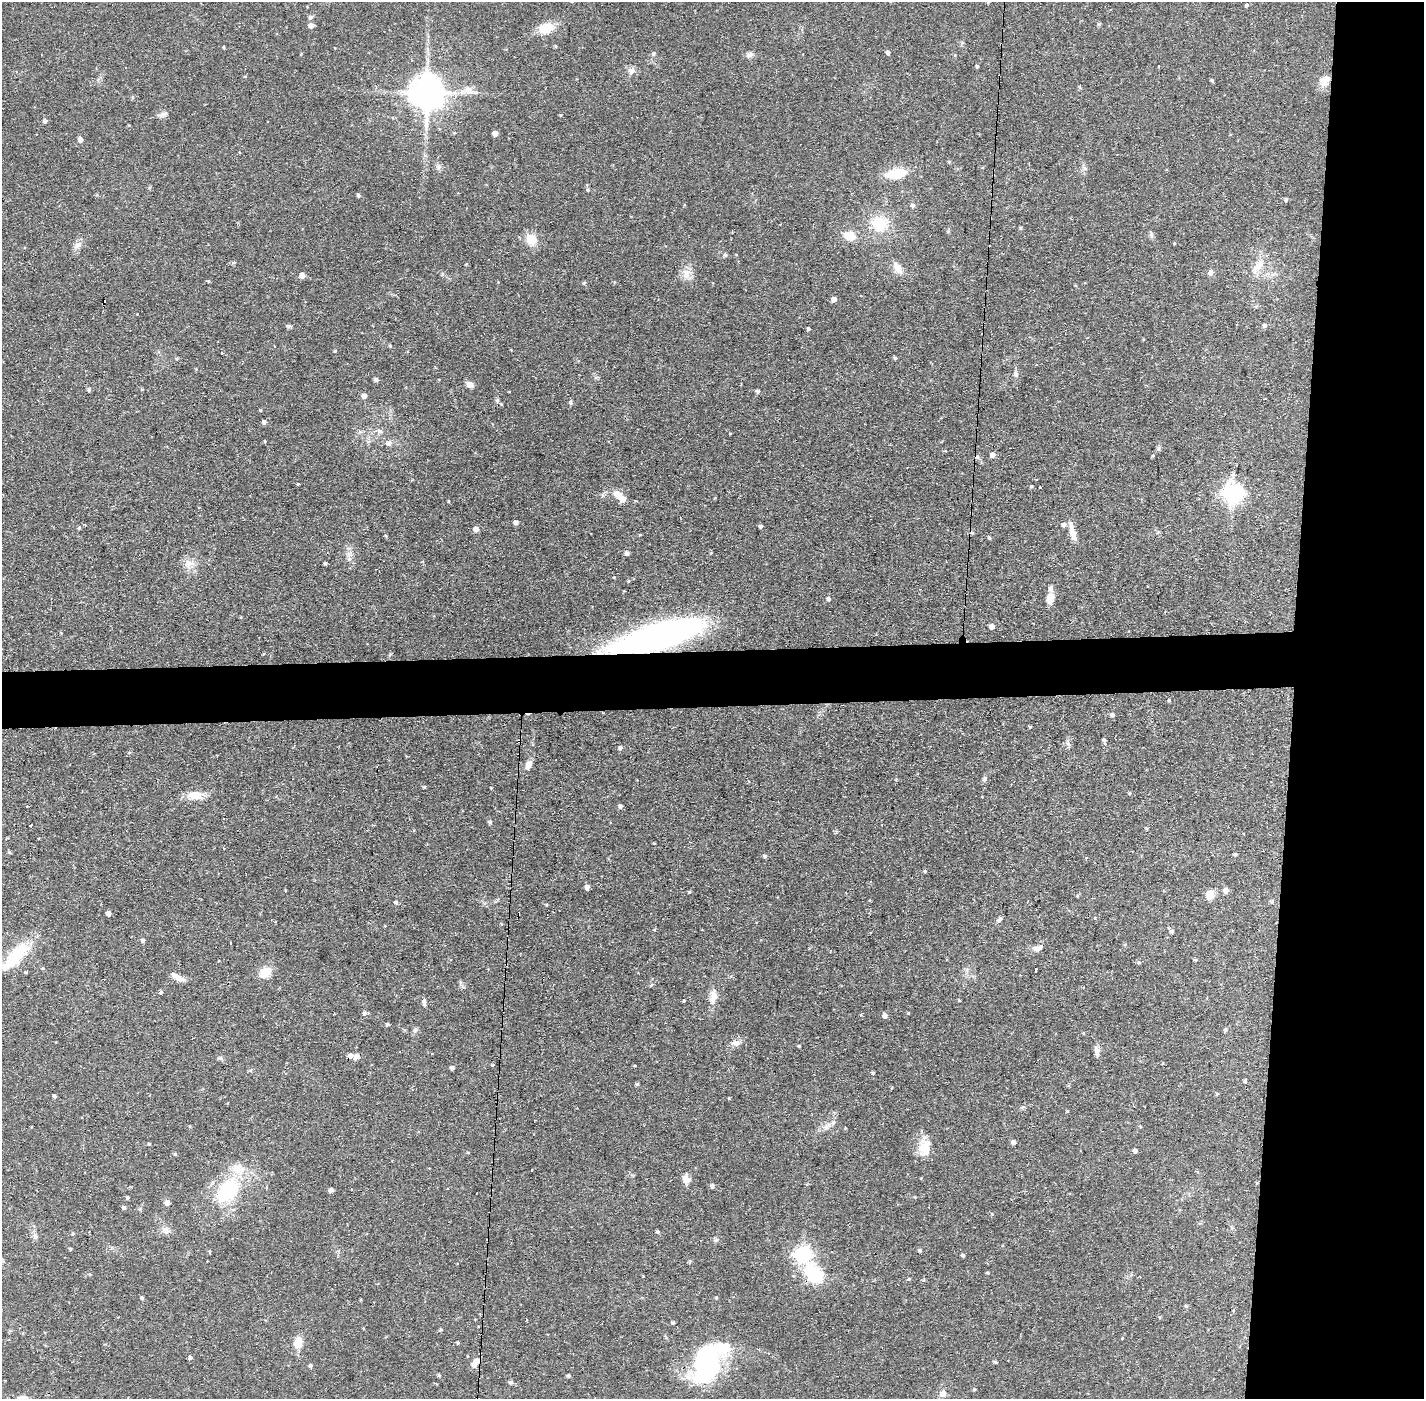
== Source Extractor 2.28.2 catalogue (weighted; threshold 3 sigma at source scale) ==
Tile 6 of 3 x 3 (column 3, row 2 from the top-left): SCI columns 2846-4267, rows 1451-2847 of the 4267 x 4298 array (HDU 1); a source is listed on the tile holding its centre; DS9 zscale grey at full resolution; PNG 1426 x 1401 px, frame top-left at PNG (2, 2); no overlay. Shown black and unused: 13% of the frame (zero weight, under 2 of 3 exposures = <1% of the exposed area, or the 3 px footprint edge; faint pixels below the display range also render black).
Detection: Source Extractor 2.28.2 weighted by HDU 2 'WHT'; one run over the whole footprint, this tile lists its part. Background 0.0915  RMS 0.0065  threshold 0.0291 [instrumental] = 3 sigma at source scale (4.5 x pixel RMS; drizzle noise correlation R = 1.50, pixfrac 1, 0.05/0.05 arcsec/px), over >= 5 px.
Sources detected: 215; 2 inside a brighter object's white glare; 5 cosmic-ray / hot-pixel residue — not listed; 3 inside a brighter listed object's ellipse — not listed separately; the other 205 listed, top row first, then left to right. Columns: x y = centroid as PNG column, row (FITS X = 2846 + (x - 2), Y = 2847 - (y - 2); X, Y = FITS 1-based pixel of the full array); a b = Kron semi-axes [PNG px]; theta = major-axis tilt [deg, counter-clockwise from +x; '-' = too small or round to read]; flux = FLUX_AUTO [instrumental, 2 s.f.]
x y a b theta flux
1246 5 3 3 - 3.6
310 17 6 6 - 1.3
1099 24 4 4 - 0.96
311 25 5 5 - 2.9
546 28 15 10 15 13
555 46 4 4 - 0.72
888 52 5 4 - 1.6
653 54 5 5 - 0.96
750 55 9 7 15 2.2
955 55 5 4 - 0.7
977 66 4 3 - 1
1159 66 3 2 - 0.52
632 71 10 7 65 3.1
1212 80 4 3 - 0.9
1325 81 16 11 54 5.9
468 90 15 11 -17 5.8
427 92 10 9 - 1400
132 97 5 4 - 0.86
164 114 11 5 16 2.1
561 115 4 3 - 0.48
45 121 4 4 - 1.7
454 133 5 3 - 0.56
495 133 4 4 - 3.6
80 140 5 4 - 3.1
949 162 5 4 - 0.61
438 166 8 7 - 1.9
896 174 21 10 9 16
588 190 5 4 - 0.79
358 195 4 4 - 0.92
1286 199 5 4 - 1.2
913 205 5 5 - 1.6
879 223 18 16 -31 20
1020 228 4 4 - 0.76
1151 235 10 4 -90 1.3
850 236 13 10 -13 8.7
531 239 13 12 - 9.1
78 245 12 8 39 3.3
725 255 5 4 - 1.2
234 262 5 4 - 0.9
1258 267 26 10 49 8.4
897 268 16 9 -59 5
1211 272 8 7 - 1.8
686 274 15 9 87 5.5
302 275 5 5 - 4
208 281 4 3 - 0.75
584 283 6 4 5 0.78
834 299 5 5 - 3.6
1265 325 6 5 - 1.5
288 326 5 4 - 1.5
390 346 4 4 - 0.65
335 351 4 3 - 0.72
221 353 3 2 - 0.88
895 358 4 4 - 1
376 379 5 5 - 1.2
469 384 10 7 -29 2.6
142 389 4 3 - 0.57
89 390 5 5 - 1
758 391 5 4 - 1.5
364 396 5 5 - 2.8
570 402 7 4 -73 1
260 410 4 4 - 0.54
264 422 5 5 - 1.6
379 431 7 5 -21 1.6
265 441 4 3 - 0.55
389 443 6 5 - 2.3
993 455 5 5 - 3.1
1153 455 4 4 - 0.66
298 484 4 3 - 0.6
1031 486 4 3 - 0.84
1040 487 3 3 - 0.99
1233 493 8 8 - 280
620 497 20 8 -40 8.7
448 501 3 3 - 0.52
516 522 4 4 - 2.2
1064 524 6 5 - 2.4
761 526 4 4 - 1.3
79 528 5 3 - 0.67
476 529 5 5 - 3.4
1072 533 20 7 -75 6.1
640 535 4 3 - 0.51
627 553 5 4 - 2.3
349 558 16 5 -90 3.5
189 563 13 11 -89 5.8
325 563 3 3 - 0.9
614 577 4 2 - 0.46
628 581 4 3 - 0.6
1050 598 14 8 82 5.3
828 599 5 4 - 1.6
240 617 4 3 - 0.51
992 626 5 4 - 2.9
657 637 79 19 16 280
263 654 5 3 - 0.52
1169 700 3 3 - 1.3
1112 715 5 5 - 1.4
1030 727 3 3 - 0.69
1104 740 5 4 - 1.2
620 748 5 4 - 1.5
528 765 10 7 65 3.7
984 779 8 6 65 1.4
424 787 4 4 - 0.65
491 788 3 3 - 0.47
1129 793 4 4 - 0.62
194 795 19 11 4 8.5
620 806 5 5 - 1.5
490 822 5 4 - 1.5
31 825 3 3 - 1.4
9 852 5 4 - 0.7
1235 854 4 4 - 1
765 856 5 4 - 1.1
1086 858 4 3 - 0.7
925 871 5 4 - 0.82
587 887 5 4 - 2.7
1226 890 6 5 - 3.4
689 892 4 3 - 0.89
1210 895 8 8 - 9.4
1077 896 5 3 - 0.57
1272 901 5 5 - 1.3
396 902 5 4 - 1.3
108 913 4 4 - 2.8
999 920 9 4 37 1.3
1172 931 5 5 - 1.3
142 940 5 5 - 1.2
1037 948 11 6 4 3.1
18 954 38 19 44 24
1195 960 4 3 - 0.88
1139 962 5 3 - 0.69
1035 971 3 3 - 1.4
26 972 5 3 - 0.6
265 973 15 10 42 9.5
177 977 20 6 -29 4.7
651 985 6 3 53 0.66
161 992 5 4 - 0.8
713 996 20 9 82 6.3
684 1001 3 3 - 1.4
959 1001 4 3 - 0.56
424 1002 9 5 -83 1.6
364 1013 5 5 - 1.5
885 1016 5 4 - 2.9
387 1024 4 4 - 1
415 1030 7 5 23 1.4
1225 1030 5 5 - 0.84
1083 1033 4 3 - 0.57
736 1043 13 7 1 3.1
799 1046 3 3 - 0.62
1097 1051 16 6 -82 3
351 1055 6 5 - 3.1
356 1056 8 6 52 2.3
220 1058 6 6 - 1.2
635 1066 4 2 - 0.58
452 1068 4 4 - 2
873 1073 4 3 - 0.94
1245 1081 4 4 - 1.1
637 1084 4 4 - 0.91
1217 1094 4 4 - 0.68
54 1096 4 4 - 1.1
729 1098 4 3 - 0.51
827 1126 13 6 31 3.3
1013 1142 5 4 - 2.1
149 1144 4 3 - 0.65
924 1148 21 14 82 11
1135 1151 4 4 - 1.8
468 1152 4 3 - 0.55
175 1154 4 4 - 0.75
532 1170 3 2 - 0.72
686 1179 11 10 - 4
1257 1183 4 3 - 0.65
712 1186 5 4 - 1.7
228 1190 36 23 45 44
331 1190 4 4 - 2.3
127 1198 4 3 - 0.91
167 1203 6 5 - 2.9
124 1207 4 4 - 1.4
166 1230 10 9 - 3.2
657 1232 4 4 - 1
35 1237 8 7 - 2
716 1240 8 4 36 1.1
70 1249 4 3 - 0.7
920 1250 4 4 - 0.94
803 1255 7 7 - 170
963 1255 3 3 - 1.1
988 1273 4 3 - 0.68
814 1274 28 17 -50 28
909 1279 4 4 - 0.78
716 1297 4 4 - 0.83
142 1298 5 4 - 1
1186 1306 5 4 - 0.9
1160 1317 5 3 - 0.59
527 1320 3 2 - 0.61
673 1322 4 3 - 1.3
441 1330 5 4 - 0.77
1122 1338 3 2 - 0.93
298 1343 11 9 77 8.7
458 1343 4 3 - 0.67
722 1347 46 16 7 28
190 1358 4 3 - 9.6
476 1362 10 6 49 5.5
995 1362 4 3 - 1.2
701 1364 44 19 -87 58
311 1366 4 4 - 1.1
439 1375 4 4 - 0.86
568 1376 4 4 - 1.1
510 1382 6 5 - 1
974 1389 4 4 - 0.67
943 1394 7 6 - 4.3
23 1398 11 7 -3 3.4
Overlapping masked pixels (flux is a lower limit): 5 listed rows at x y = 657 637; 351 1055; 1257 1183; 814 1274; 476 1362
Isophote crosses this tile's border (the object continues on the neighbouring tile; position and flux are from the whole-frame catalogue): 2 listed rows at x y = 943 1394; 23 1398
Unlisted compact peaks at least as high as the median listed source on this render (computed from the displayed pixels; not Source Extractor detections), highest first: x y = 808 329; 908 1013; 989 538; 497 400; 1016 375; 546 905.